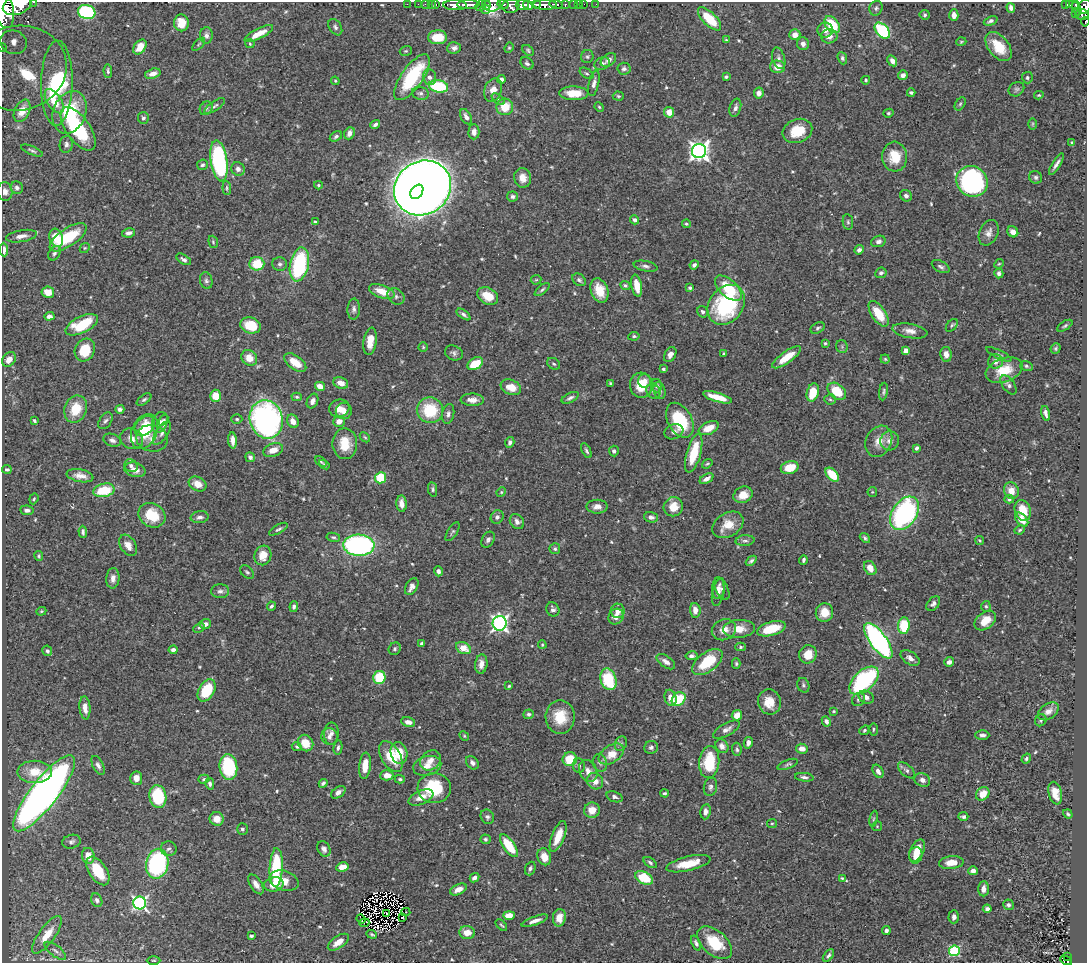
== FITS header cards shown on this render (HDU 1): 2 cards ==
NAXIS1  =                 1085
NAXIS2  =                  961

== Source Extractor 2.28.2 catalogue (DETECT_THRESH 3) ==
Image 1085 x 961 px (HDU 1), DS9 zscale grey, 1 PNG px = 1 image px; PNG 1089 x 965 px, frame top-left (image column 1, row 961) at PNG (2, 2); each listed source drawn as its Kron ellipse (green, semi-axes under 4 px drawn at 4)
Background 0.482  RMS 0.021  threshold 0.0637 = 3 sigma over >= 5 px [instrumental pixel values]
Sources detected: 580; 7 with non-positive FLUX_AUTO (blend fragments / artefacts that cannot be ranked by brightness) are neither listed nor drawn; of the other 573, the 500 brightest by FLUX_AUTO listed and drawn (73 fainter detections omitted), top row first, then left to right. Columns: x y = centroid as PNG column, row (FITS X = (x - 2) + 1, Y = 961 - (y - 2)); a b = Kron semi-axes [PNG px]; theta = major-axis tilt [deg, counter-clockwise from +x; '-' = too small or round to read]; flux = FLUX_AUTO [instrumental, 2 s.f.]
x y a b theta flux
34 2 3 2 - 31
407 4 2 2 - 7.4
418 4 2 2 - 6.9
425 4 2 2 - 12
431 4 2 2 - 13
503 4 6 3 -10 310
536 4 4 3 - 330
574 4 3 3 - 31
579 4 2 2 - 5.3
584 4 2 2 - 8.1
596 4 2 2 - 4.3
1065 4 3 3 - 28
1069 4 4 3 - 110
17 5 15 9 21 3400
435 5 3 3 - 35
455 5 12 5 -2 1400
468 5 11 3 0 1200
480 5 6 4 51 190
486 5 5 3 - 130
492 5 8 7 - 430
522 5 6 5 - 1500
528 5 5 4 - 1200
545 5 12 5 -1 1100
556 5 7 3 -15 240
565 5 3 3 - 99
1075 5 3 3 - 99
511 6 8 7 - 770
1085 7 8 6 67 450
876 8 7 6 - 3.4
1011 8 5 4 - 7.8
485 9 5 3 - 190
1077 9 7 3 -65 110
4 10 18 9 -80 3800
87 12 9 7 -19 110
1075 14 2 2 - 9.4
925 15 5 5 - 2.9
954 15 6 4 89 9.7
1082 15 7 5 -1 210
709 19 15 6 -45 48
991 21 7 4 22 4
1085 22 5 2 - 38
181 23 8 7 - 19
832 25 9 6 -50 51
335 27 9 6 -58 4.1
825 30 8 7 - 9.3
882 31 9 6 -48 120
259 34 16 5 27 19
206 35 8 6 -89 5.6
795 35 5 5 - 11
829 36 8 7 - 8.6
437 37 9 7 0 32
726 40 4 4 - 1.7
13 42 13 11 -25 30
961 42 5 3 - 1.8
199 44 8 4 45 2.2
250 44 4 4 - 1.7
803 44 6 6 - 6.3
3 47 5 2 - 9.1
140 47 8 5 53 15
999 47 17 10 -52 36
454 48 7 5 5 5.5
509 48 5 4 - 1.7
528 50 6 4 -41 2.5
406 51 6 4 18 2.1
587 57 7 6 - 3
779 58 11 6 -73 5.5
842 58 6 4 -67 3.2
608 60 8 6 37 6
892 61 6 4 -59 6.6
527 63 7 5 -39 3.6
602 64 8 6 22 5.2
777 67 7 6 - 15
18 68 48 42 10 350
624 69 6 6 - 3.8
108 71 7 3 -88 2.4
587 73 7 4 -35 2.8
153 74 8 5 18 9.1
903 75 5 4 - 7.8
412 77 27 10 55 110
430 77 8 6 -82 6.9
726 77 4 3 - 2.6
1027 78 5 5 - 2.7
501 79 4 4 - 4.9
866 80 4 4 - 2.1
335 81 4 4 - 1.7
57 83 42 16 89 240
594 83 13 5 77 7
439 86 9 6 -9 81
1016 89 8 6 33 3.4
493 90 12 8 70 14
420 93 9 6 -11 4.7
574 93 14 7 -1 25
759 93 5 5 - 8
911 93 4 3 - 2.8
1039 95 5 3 - 1.6
618 96 5 4 - 2.1
498 99 7 4 -36 2.5
54 101 14 7 -56 23
960 104 7 4 59 2.7
215 106 12 4 35 3.5
505 107 8 8 - 31
599 107 5 4 - 1.9
206 108 7 6 - 3.2
735 108 9 5 74 5.5
22 111 12 7 64 11
70 112 22 16 68 71
669 112 5 5 - 18
888 113 5 4 - 2.2
466 117 8 5 -60 6.2
143 118 6 5 - 3.1
1033 124 6 4 89 1.7
375 125 5 3 - 3.8
78 129 25 12 -54 120
797 131 15 11 22 35
474 132 7 5 89 9.3
349 133 6 5 - 9.1
336 136 7 4 34 3.7
1072 143 4 3 - 4.2
66 144 8 6 81 4.7
32 151 11 3 -23 3.1
699 151 7 7 - 830
895 157 15 12 -85 35
219 161 20 8 -81 220
1056 164 12 3 57 6
202 165 5 5 - 2.7
238 169 7 6 - 6
1036 177 7 6 - 3.7
523 178 10 8 -77 14
972 181 16 15 - 280
318 185 4 3 - 1.7
17 188 6 6 - 4.3
227 188 7 4 -85 2.3
423 188 29 26 34 3200
5 191 9 7 -83 8.2
417 192 8 5 53 420
513 196 5 5 - 3.5
906 196 6 5 - 4.8
635 220 4 4 - 5.8
315 222 4 3 - 1.6
848 222 8 5 -81 2.9
686 224 4 3 - 2.2
1013 232 6 5 - 7.3
129 233 6 4 12 5.8
989 233 13 9 66 9.4
21 236 15 6 10 9.8
68 237 21 9 34 66
56 238 9 6 -71 38
878 241 7 5 17 5.3
213 242 6 4 -71 2.1
85 248 5 4 - 1.8
4 250 7 4 -86 8.1
859 250 5 4 - 5.6
54 253 8 5 57 3.6
184 259 8 4 -32 4.4
257 264 7 6 - 44
280 264 7 7 - 3.8
299 264 17 9 78 140
999 264 5 4 - 1.7
694 265 5 4 - 4.8
646 266 12 5 -11 4.8
941 267 9 5 -29 3.8
881 273 6 5 - 3.2
999 273 5 4 - 4.5
536 280 5 5 - 1.8
579 280 7 5 -39 3.9
206 281 8 6 -76 4
625 285 5 4 - 2.4
637 286 11 5 -79 21
690 288 4 4 - 3
728 288 16 8 -42 50
542 290 9 4 39 3.1
599 290 12 8 -69 23
382 291 13 6 -19 25
48 292 6 5 - 17
396 296 9 7 -41 5.4
488 296 11 8 -28 23
726 305 21 17 53 160
354 309 10 6 87 4.9
702 312 6 5 - 3.1
463 314 8 4 -36 4
879 314 15 7 -57 35
49 316 5 4 - 5.5
82 325 17 8 26 62
251 325 10 8 -16 38
952 325 7 4 51 2.7
1065 326 8 4 33 2.8
818 328 7 5 29 3.1
910 331 17 7 -10 11
634 336 5 4 - 2.2
370 341 14 6 81 21
825 343 3 3 - 1.8
842 346 6 5 - 2.8
423 347 4 4 - 1.6
1056 348 5 5 - 2.4
85 350 12 9 63 36
906 351 4 4 - 18
454 353 9 7 -23 4.6
724 354 3 3 - 1.7
946 354 7 5 -80 8.6
999 354 14 4 -25 3.1
670 355 8 5 59 8.2
787 357 17 5 36 29
249 358 8 7 - 18
9 359 8 6 49 12
885 359 4 4 - 1.7
995 361 7 7 - 6.8
295 363 12 7 -35 24
475 364 8 5 30 30
554 364 7 5 -32 2.7
1026 366 6 5 - 2.4
663 369 3 3 - 2.8
1004 370 19 11 20 32
644 381 6 6 - 8.3
341 383 8 5 -23 12
610 383 3 3 - 1.7
641 385 12 11 - 30
1008 385 11 6 -53 4.9
320 386 5 4 - 13
657 386 6 5 - 4.9
511 387 10 7 -20 19
653 391 7 6 - 4.3
659 391 9 5 -74 5.7
837 391 10 7 -40 41
813 392 9 6 74 33
883 392 9 4 81 2.8
215 396 6 5 - 25
297 397 5 4 - 2.5
717 397 15 4 -16 27
570 398 9 4 28 4.3
830 399 6 5 - 2.4
144 400 8 4 36 3
472 400 11 6 -2 12
312 401 8 5 66 6.3
339 408 10 8 18 13
76 409 14 11 70 34
120 409 4 4 - 4.5
430 410 13 12 - 65
344 411 8 8 - 11
1046 413 7 3 -75 5.4
448 414 10 6 78 5
237 419 5 4 - 2.1
266 419 19 16 -75 420
163 420 6 4 54 2.3
680 420 19 12 -61 74
34 421 4 3 - 2.2
105 421 9 6 55 4
293 421 7 5 -61 12
339 421 6 5 - 13
160 422 11 7 70 7.7
145 426 11 8 46 19
709 428 10 6 23 19
144 431 18 12 66 49
674 432 10 7 22 5.8
162 433 13 6 57 6.7
365 437 6 4 -43 1.9
152 438 16 13 -12 14
132 439 12 10 -27 12
112 440 9 6 -20 5
233 440 8 4 -85 7.3
879 441 16 13 63 18
890 441 9 9 - 9.6
510 442 5 4 - 4.1
345 444 15 12 90 30
916 448 4 3 - 3.4
273 450 10 6 19 14
586 451 8 4 -63 3.2
614 451 5 5 - 3.9
694 453 20 7 74 45
250 457 5 4 - 5.4
321 461 6 4 -38 2.2
324 464 6 4 -38 2
707 464 5 3 - 1.9
131 466 7 6 - 4.6
790 468 9 6 14 28
7 469 5 3 - 2.6
135 470 11 7 -15 10
832 475 8 5 -49 41
80 476 13 6 -10 12
381 478 5 5 - 65
706 479 7 4 31 7.8
197 484 9 7 -28 15
433 489 7 4 -81 2.8
104 490 11 6 12 51
1011 491 8 7 - 14
501 492 5 4 - 1.8
872 492 5 4 - 1.8
743 495 10 8 28 18
34 499 5 4 - 2
1009 499 5 4 - 3.2
401 504 8 5 -86 10
597 507 10 7 0 9
673 507 10 9 - 23
27 510 7 5 -7 4.1
1023 511 11 8 -69 23
905 513 18 12 57 260
152 515 14 11 -29 43
200 517 9 6 8 5.4
497 517 7 6 - 4.1
651 517 7 5 -13 4.6
1022 520 8 5 -49 12
517 522 8 6 -50 6.2
728 525 17 11 32 24
278 529 10 4 29 3.4
1020 530 5 3 - 1.9
83 532 6 3 -89 3.2
453 532 11 4 57 2.9
333 537 7 4 -10 2.8
865 538 5 3 - 2.9
488 540 8 6 58 4.5
980 540 5 4 - 1.8
745 541 9 5 4 4.3
128 545 11 7 -58 11
359 545 15 10 -3 290
555 549 5 5 - 2.9
263 555 10 8 72 19
39 556 5 4 - 1.8
803 560 4 3 - 3
751 561 6 3 41 3.4
870 568 7 5 -58 14
438 571 5 4 - 4.3
247 572 8 5 -43 3
113 578 10 6 86 9.9
412 587 9 5 60 8.3
718 588 11 6 87 5.7
722 589 12 6 -64 5
220 591 9 7 2 5
718 592 14 6 77 6
933 604 8 5 50 4.7
271 606 4 3 - 2.5
986 606 5 4 - 2.3
294 607 5 4 - 3.3
553 609 7 6 - 4.3
695 610 7 5 -84 10
41 611 5 4 - 1.7
618 611 7 7 - 9.2
824 613 9 8 - 22
616 617 8 7 - 9.5
985 621 12 8 37 19
500 623 7 7 - 410
205 624 5 5 - 6.2
904 626 8 6 83 49
199 628 6 4 27 2.5
739 629 16 9 4 17
771 629 15 7 16 40
724 630 12 10 22 14
878 641 21 8 -54 380
421 643 4 3 - 2.5
542 645 4 3 - 1.8
741 647 5 4 - 2.4
463 648 8 5 -26 21
395 649 6 5 - 2.9
173 650 4 3 - 4
47 651 5 5 - 3.1
808 654 9 8 - 23
691 656 6 4 10 3.7
910 658 10 6 -32 7.7
666 662 10 5 -35 7.4
707 662 18 9 37 59
949 662 5 4 - 5.5
481 664 9 6 84 10
736 664 5 4 - 2.3
379 678 6 6 - 67
608 679 11 7 -72 78
864 680 18 10 42 220
803 685 7 6 - 3.1
509 686 3 3 - 1.7
207 690 12 7 59 56
866 697 8 6 -24 5.4
670 698 8 6 -75 12
679 699 7 6 - 50
858 699 7 6 - 3.6
769 702 12 11 - 24
85 708 12 5 -85 10
834 711 3 3 - 1.6
1048 711 11 7 35 9.2
529 714 5 4 - 3.2
737 715 5 5 - 16
560 717 17 14 -89 38
1041 720 6 5 - 2.4
826 721 5 4 - 4.8
408 722 7 5 -11 8
726 729 15 6 29 7.9
873 729 6 3 89 1.7
864 730 5 4 - 2.2
331 734 11 7 89 6.8
982 735 7 5 -1 4.7
464 736 5 4 - 1.7
329 737 8 8 - 6.1
305 743 8 7 - 20
748 743 6 4 77 5.3
621 744 8 6 68 3.7
722 746 7 6 - 7.5
297 747 5 4 - 2.2
651 747 7 6 - 4.4
338 748 7 4 80 3.3
737 749 6 4 -85 2.9
802 749 6 5 - 9.9
399 753 11 8 -78 29
611 754 14 8 33 24
391 757 17 9 -61 38
570 759 7 7 - 37
1026 759 5 4 - 2.4
431 760 11 9 41 12
709 762 16 10 84 61
472 763 7 5 -49 5.2
600 763 9 7 -73 4.6
788 764 11 4 21 3.1
98 765 10 5 -63 5.2
365 766 13 5 85 20
427 766 14 9 15 16
579 766 7 6 - 4.8
228 767 13 9 -84 110
906 770 10 5 -42 3.8
588 771 11 9 -67 11
878 771 7 5 -58 6.7
35 772 17 11 0 31
387 775 6 5 - 16
804 777 9 4 -5 4.3
136 778 7 6 - 11
204 779 6 4 18 2.2
400 779 5 4 - 2.6
922 780 8 6 -26 6.5
595 781 8 7 - 14
323 783 4 4 - 3.1
210 784 6 4 -78 4
710 787 9 6 77 4.6
434 788 17 15 -4 81
338 792 8 5 36 7.3
44 793 47 13 52 1100
665 793 4 3 - 2.4
1055 793 11 6 -76 17
983 794 7 6 - 21
158 796 11 8 -81 80
421 797 13 6 24 14
615 797 8 5 -20 3.9
592 810 8 7 - 16
706 812 7 5 82 6.6
1068 814 5 4 - 2.1
487 817 7 6 - 4.1
963 817 5 4 - 3.4
217 819 7 7 - 16
874 819 8 4 81 2.6
772 823 5 4 - 1.8
877 826 5 5 - 1.7
242 829 5 5 - 3.7
558 836 16 6 68 25
485 839 5 5 - 2.5
71 842 9 7 15 4.6
509 846 13 5 -54 52
169 849 8 7 - 4.6
324 849 8 6 -59 5.9
917 850 12 6 63 21
916 855 8 6 79 14
88 856 8 6 -78 17
544 857 9 6 -68 17
650 863 7 4 -35 3.1
951 863 12 6 5 18
157 864 15 11 78 190
688 864 22 7 13 30
276 867 19 6 88 88
342 867 6 5 - 16
530 868 7 5 68 3.7
98 871 16 8 -57 43
973 871 5 4 - 5.9
475 878 5 4 - 4.8
644 878 9 6 -26 54
842 878 4 3 - 1.9
284 881 15 9 -16 19
256 884 11 5 -57 8.6
274 884 10 7 11 19
458 889 9 5 25 12
983 889 7 5 86 8.1
97 900 7 5 -66 4.5
140 903 6 6 - 330
1008 905 5 5 - 3.6
987 909 4 4 - 4
406 912 4 2 - 8.6
386 914 3 2 - 1.7
509 915 5 4 - 16
403 917 3 2 - 3.2
954 917 6 5 - 5.1
559 918 9 6 80 12
361 919 5 2 - 2.4
535 921 14 4 20 8.5
364 923 5 2 - 2
501 925 7 2 -45 1.8
886 931 4 4 - 4
467 933 8 6 -4 15
372 934 5 3 - 1.9
47 935 22 8 54 26
251 936 4 3 - 2.6
338 942 12 6 35 14
696 943 8 4 -67 3.5
715 943 20 12 -41 50
55 951 13 5 -37 5.5
954 951 5 5 - 130
828 956 7 4 53 3.7
1068 957 3 2 - 16
154 960 7 3 -1 1.8
1066 960 6 3 -28 83
At the frame edge (FLAGS 8, measured only in part): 8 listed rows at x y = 34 2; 17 5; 1085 7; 4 10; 1085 22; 3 47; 4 250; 1066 960
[73 fainter detections neither listed nor drawn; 7 non-positive-flux detections neither listed nor drawn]